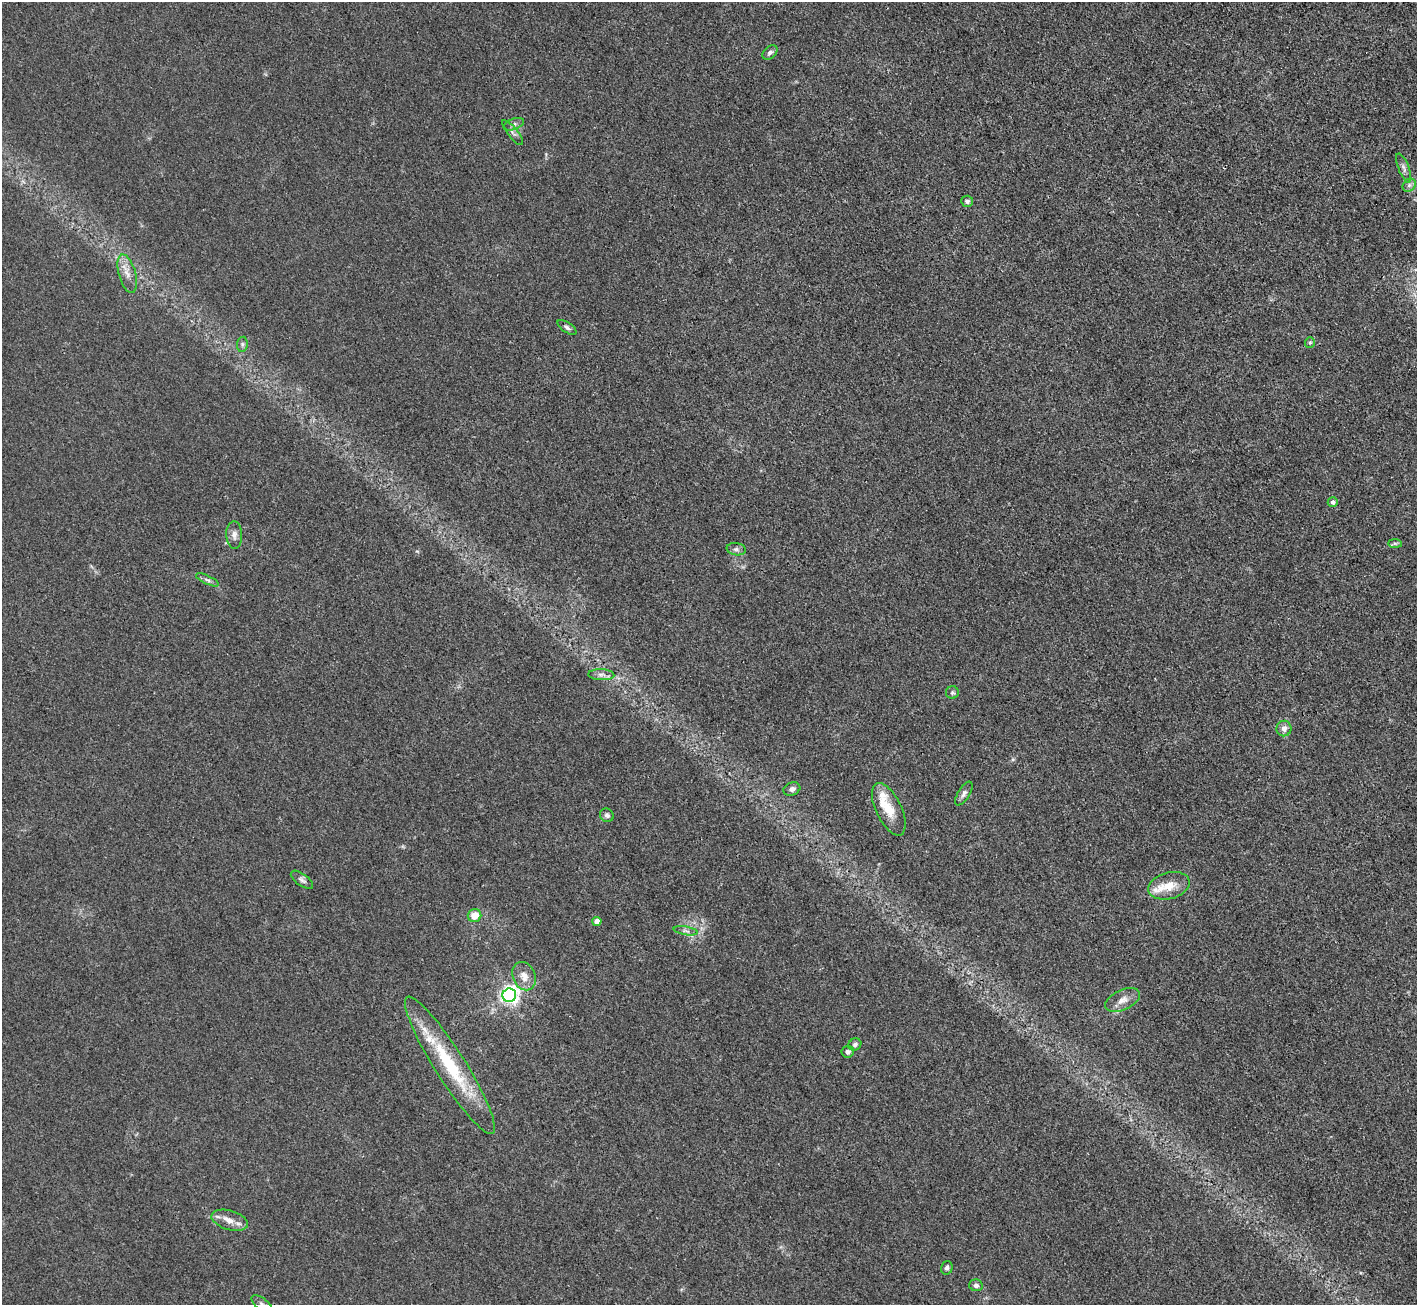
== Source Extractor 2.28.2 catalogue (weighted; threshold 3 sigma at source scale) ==
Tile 10 of 4 x 4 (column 2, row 3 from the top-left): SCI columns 1417-2831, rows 1457-2759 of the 5662 x 5652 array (HDU 1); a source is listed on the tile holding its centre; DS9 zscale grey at full resolution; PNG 1419 x 1307 px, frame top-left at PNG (2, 2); each listed source drawn as its Kron ellipse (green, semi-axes under 4 px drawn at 4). Shown black and unused: <1% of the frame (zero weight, under 3 of 4 exposures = <1% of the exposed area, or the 3 px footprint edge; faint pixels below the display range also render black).
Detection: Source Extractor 2.28.2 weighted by HDU 2 'WHT'; one run over the whole footprint, this tile lists its part. Background 0.0243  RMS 0.0047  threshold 0.0209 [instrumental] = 3 sigma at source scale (4.5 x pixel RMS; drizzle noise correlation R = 1.50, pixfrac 1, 0.05/0.05 arcsec/px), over >= 5 px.
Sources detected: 41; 4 inside a brighter listed object's ellipse — not listed separately; the other 37 listed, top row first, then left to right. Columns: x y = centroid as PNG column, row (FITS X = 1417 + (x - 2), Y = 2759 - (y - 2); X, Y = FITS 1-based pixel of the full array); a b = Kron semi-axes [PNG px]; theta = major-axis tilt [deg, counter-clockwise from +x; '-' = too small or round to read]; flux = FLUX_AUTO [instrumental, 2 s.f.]
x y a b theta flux
770 52 9 5 43 1.5
514 124 11 5 20 1.3
513 133 15 5 -52 1.6
1404 168 15 5 -69 1.9
1409 185 7 6 - 1.2
967 201 6 5 - 1.3
127 274 19 8 -74 4.6
567 327 11 5 -35 1.3
1310 343 5 5 - 0.73
242 344 7 5 83 1.1
1333 502 5 5 - 1.7
234 535 14 8 -87 2.6
1395 543 7 4 0 0.85
736 549 9 6 -9 1.6
207 580 12 4 -25 1.4
601 675 13 5 -2 2.1
952 692 6 6 - 0.99
1284 728 8 7 - 2.7
792 789 9 6 20 1.9
964 793 13 6 58 1.8
889 809 28 12 -64 9.7
607 815 7 6 - 1.4
302 880 13 6 -36 1.6
1169 886 21 13 15 9.1
474 916 7 6 - 5.8
597 921 4 4 - 3.6
686 931 12 3 -9 1.2
524 976 15 11 -67 4.8
509 995 7 6 - 200
1123 1000 18 10 25 4.5
855 1044 7 5 31 1.2
848 1052 6 6 - 1.7
450 1065 80 15 -58 36
230 1220 19 9 -16 4.8
947 1268 7 6 - 1.2
976 1285 7 6 - 1.7
262 1304 13 5 -39 1.6
Isophote crosses this tile's border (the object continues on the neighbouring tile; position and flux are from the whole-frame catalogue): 1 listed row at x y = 262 1304